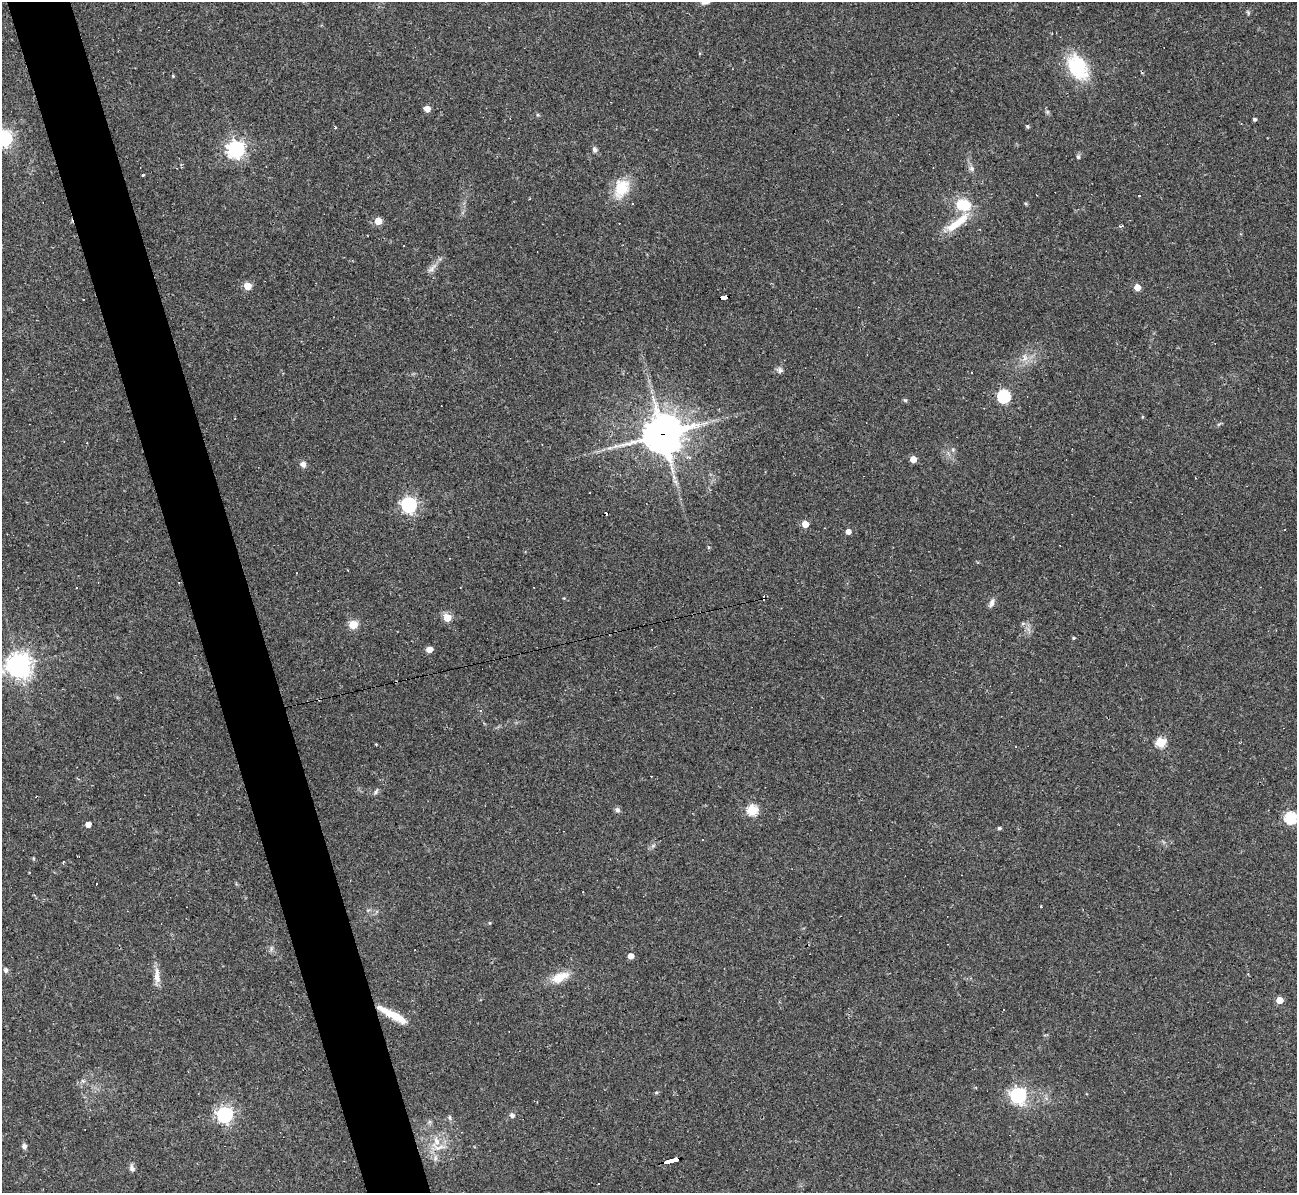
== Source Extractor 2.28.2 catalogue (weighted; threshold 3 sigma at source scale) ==
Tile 11 of 4 x 4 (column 3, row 3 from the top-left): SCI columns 2592-3886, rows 1332-2522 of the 5182 x 5165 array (HDU 1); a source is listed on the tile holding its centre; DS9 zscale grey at full resolution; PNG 1299 x 1195 px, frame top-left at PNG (2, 2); no overlay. Shown black and unused: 5% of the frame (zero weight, under 2 of 3 exposures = <1% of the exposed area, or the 3 px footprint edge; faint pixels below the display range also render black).
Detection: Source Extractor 2.28.2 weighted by HDU 2 'WHT'; one run over the whole footprint, this tile lists its part. Background 0.11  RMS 0.0065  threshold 0.0293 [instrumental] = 3 sigma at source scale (4.5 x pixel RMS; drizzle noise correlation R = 1.50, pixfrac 1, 0.05/0.05 arcsec/px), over >= 5 px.
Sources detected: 83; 9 cosmic-ray / hot-pixel residue — not listed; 1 inside a brighter listed object's ellipse — not listed separately; the other 73 listed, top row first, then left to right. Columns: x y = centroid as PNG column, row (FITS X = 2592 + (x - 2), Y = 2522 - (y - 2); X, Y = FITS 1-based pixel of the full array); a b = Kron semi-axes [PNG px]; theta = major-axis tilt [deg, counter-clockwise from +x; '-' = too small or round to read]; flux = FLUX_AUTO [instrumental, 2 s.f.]
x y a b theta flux
1248 12 7 4 -66 0.95
1077 67 23 16 -60 46
173 76 4 3 - 0.54
427 109 5 4 - 9.8
1254 119 4 4 - 1.3
1027 126 6 4 -46 0.89
4 138 6 6 - 200
236 149 7 7 - 260
595 149 6 6 - 2
1078 157 5 4 - 0.96
972 169 7 7 - 1.9
143 175 4 3 - 0.71
621 188 24 17 67 19
1139 195 3 2 - 0.76
964 205 10 8 -13 28
378 221 5 5 - 15
957 223 39 9 38 16
432 269 13 7 42 3.2
247 286 5 5 - 17
1137 287 5 5 - 11
724 298 8 4 12 53
780 370 9 7 -23 2.1
1004 396 6 6 - 87
905 400 7 4 -43 0.83
1142 417 5 3 - 0.54
663 434 14 13 - 1500
609 448 8 4 1 1.7
689 458 4 4 - 1.6
913 459 5 4 - 11
303 464 7 7 - 2.7
409 505 6 6 - 190
805 524 5 4 - 11
848 531 4 4 - 4.6
708 548 4 4 - 0.88
76 587 3 2 - 0.62
564 598 4 3 - 0.54
991 603 12 6 70 2.7
447 618 5 5 - 19
1023 623 6 4 1 1.2
353 624 5 5 - 27
1074 638 4 3 - 0.85
429 649 5 4 - 9.2
19 666 8 8 - 560
480 710 4 3 - 1
1160 742 5 5 - 38
376 791 8 4 63 1.3
617 810 7 6 - 1.8
752 810 5 5 - 50
1291 818 6 6 - 72
88 824 4 4 - 6.9
999 828 4 4 - 1.2
702 840 2 2 - 0.55
653 846 7 4 19 1.2
63 863 4 3 - 0.61
1041 906 2 2 - 0.59
489 923 4 4 - 0.7
631 956 4 4 - 5.9
6 970 7 6 - 1.9
157 976 22 7 -88 6.1
560 977 25 12 24 11
1279 1000 5 4 - 12
1003 1010 3 3 - 1.5
392 1015 36 7 -28 15
656 1092 5 3 - 0.71
1018 1095 6 6 - 190
225 1115 6 6 - 200
512 1115 7 6 - 1.8
450 1117 8 4 -82 1.1
436 1141 19 11 67 10
24 1146 6 5 - 2.3
673 1161 14 3 14 91
132 1169 7 6 - 2.7
598 1184 3 2 - 0.48
Overlapping masked pixels (flux is a lower limit): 4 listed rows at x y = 724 298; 663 434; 392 1015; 673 1161
Isophote crosses this tile's border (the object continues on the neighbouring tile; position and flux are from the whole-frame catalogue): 3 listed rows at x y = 4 138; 19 666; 1291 818
Unlisted compact peaks at least as high as the median listed source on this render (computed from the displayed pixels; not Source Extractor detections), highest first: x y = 1025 358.